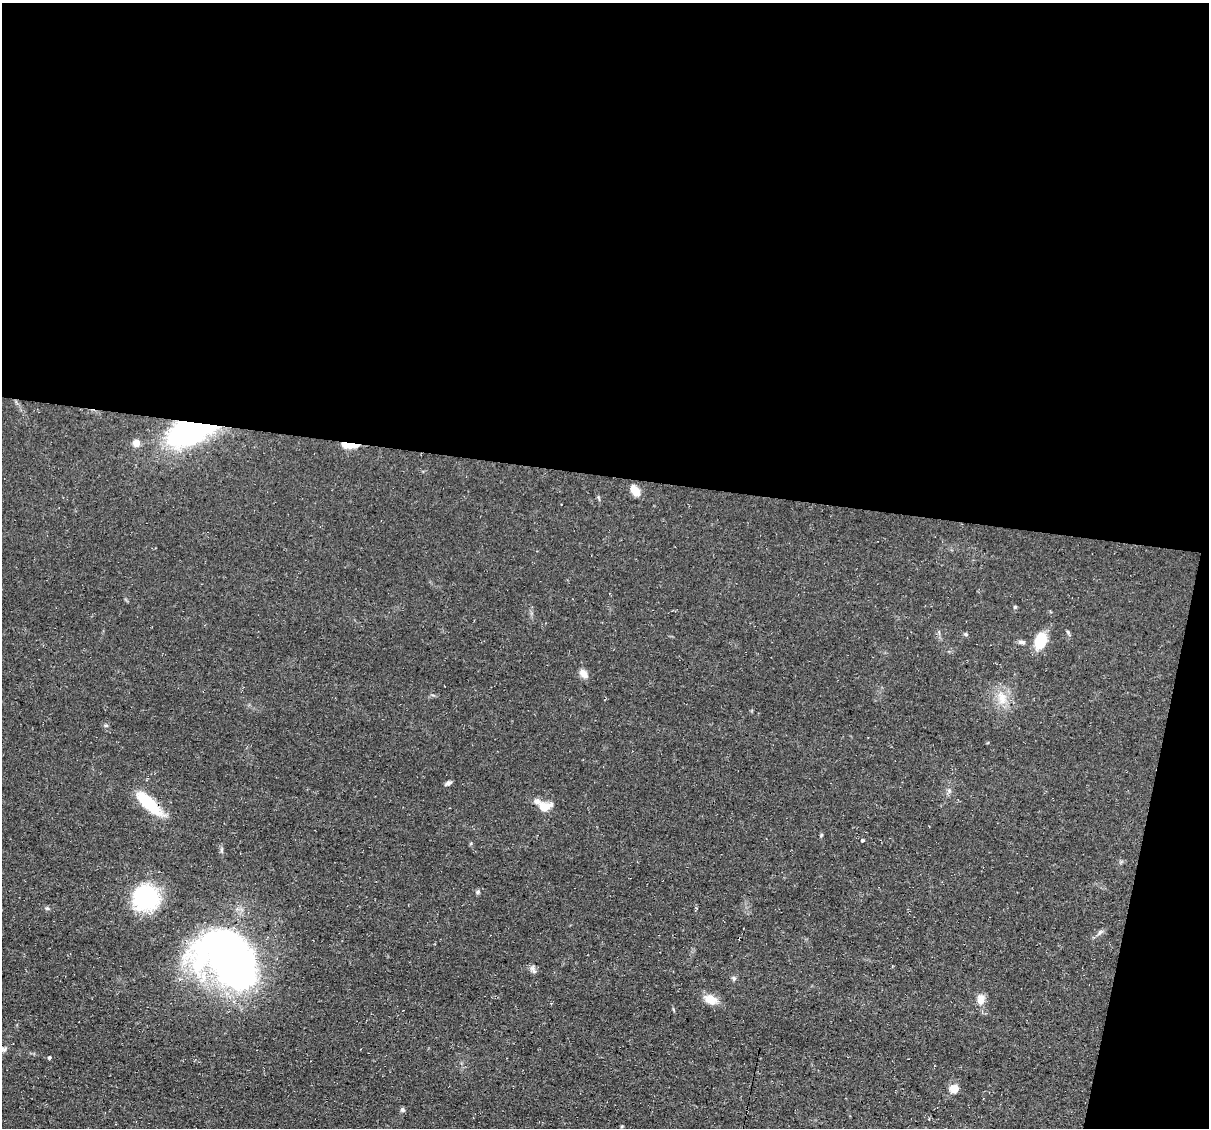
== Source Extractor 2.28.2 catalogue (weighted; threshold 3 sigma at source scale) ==
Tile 4 of 4 x 4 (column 4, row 1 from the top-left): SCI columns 3622-4828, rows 3610-4735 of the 4832 x 4851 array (HDU 1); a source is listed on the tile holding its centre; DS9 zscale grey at full resolution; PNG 1211 x 1130 px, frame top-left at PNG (2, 3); no overlay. Shown black and unused: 45% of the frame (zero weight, under 3 of 4 exposures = <1% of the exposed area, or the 3 px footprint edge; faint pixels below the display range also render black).
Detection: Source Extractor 2.28.2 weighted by HDU 2 'WHT'; one run over the whole footprint, this tile lists its part. Background 0.0753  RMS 0.0077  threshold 0.0345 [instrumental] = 3 sigma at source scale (4.5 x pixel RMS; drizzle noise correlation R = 1.50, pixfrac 1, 0.05/0.05 arcsec/px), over >= 5 px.
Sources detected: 32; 2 inside a brighter object's white glare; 1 cosmic-ray / hot-pixel residue — not listed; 1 inside a brighter listed object's ellipse — not listed separately; the other 28 listed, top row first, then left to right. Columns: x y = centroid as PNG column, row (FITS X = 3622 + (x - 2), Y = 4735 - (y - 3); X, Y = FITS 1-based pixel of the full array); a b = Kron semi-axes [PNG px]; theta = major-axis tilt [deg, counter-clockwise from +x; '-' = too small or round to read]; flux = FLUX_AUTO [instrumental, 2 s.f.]
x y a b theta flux
196 427 48 31 2 94
136 443 7 7 - 6.2
349 445 19 5 -5 11
635 491 13 8 -60 8
966 634 5 4 - 0.94
1040 641 17 10 69 21
1022 642 10 5 -4 2.2
584 674 12 8 -49 4.9
1002 698 18 10 -64 10
448 783 8 5 28 1.9
949 790 7 4 -19 1.3
148 803 33 11 -44 34
545 806 18 11 4 9.4
862 840 3 3 - 2.7
478 892 6 5 - 1.4
146 898 29 28 - 57
47 908 5 5 - 1.2
1100 932 8 4 45 1.7
228 959 75 47 -43 360
892 966 3 3 - 0.57
533 970 14 5 -59 2.4
734 978 6 5 - 1.4
711 999 17 11 -16 8.7
981 999 12 10 78 5.8
3 1049 11 5 -5 2.2
50 1057 4 4 - 1.2
954 1088 10 9 - 6.7
403 1110 6 5 - 1.6
Overlapping masked pixels (flux is a lower limit): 3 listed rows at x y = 196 427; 349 445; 148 803
Isophote crosses this tile's border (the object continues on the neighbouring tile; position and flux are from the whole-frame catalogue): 1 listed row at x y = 3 1049
Unlisted compact peaks at least as high as the median listed source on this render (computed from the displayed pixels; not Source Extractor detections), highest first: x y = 1015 607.